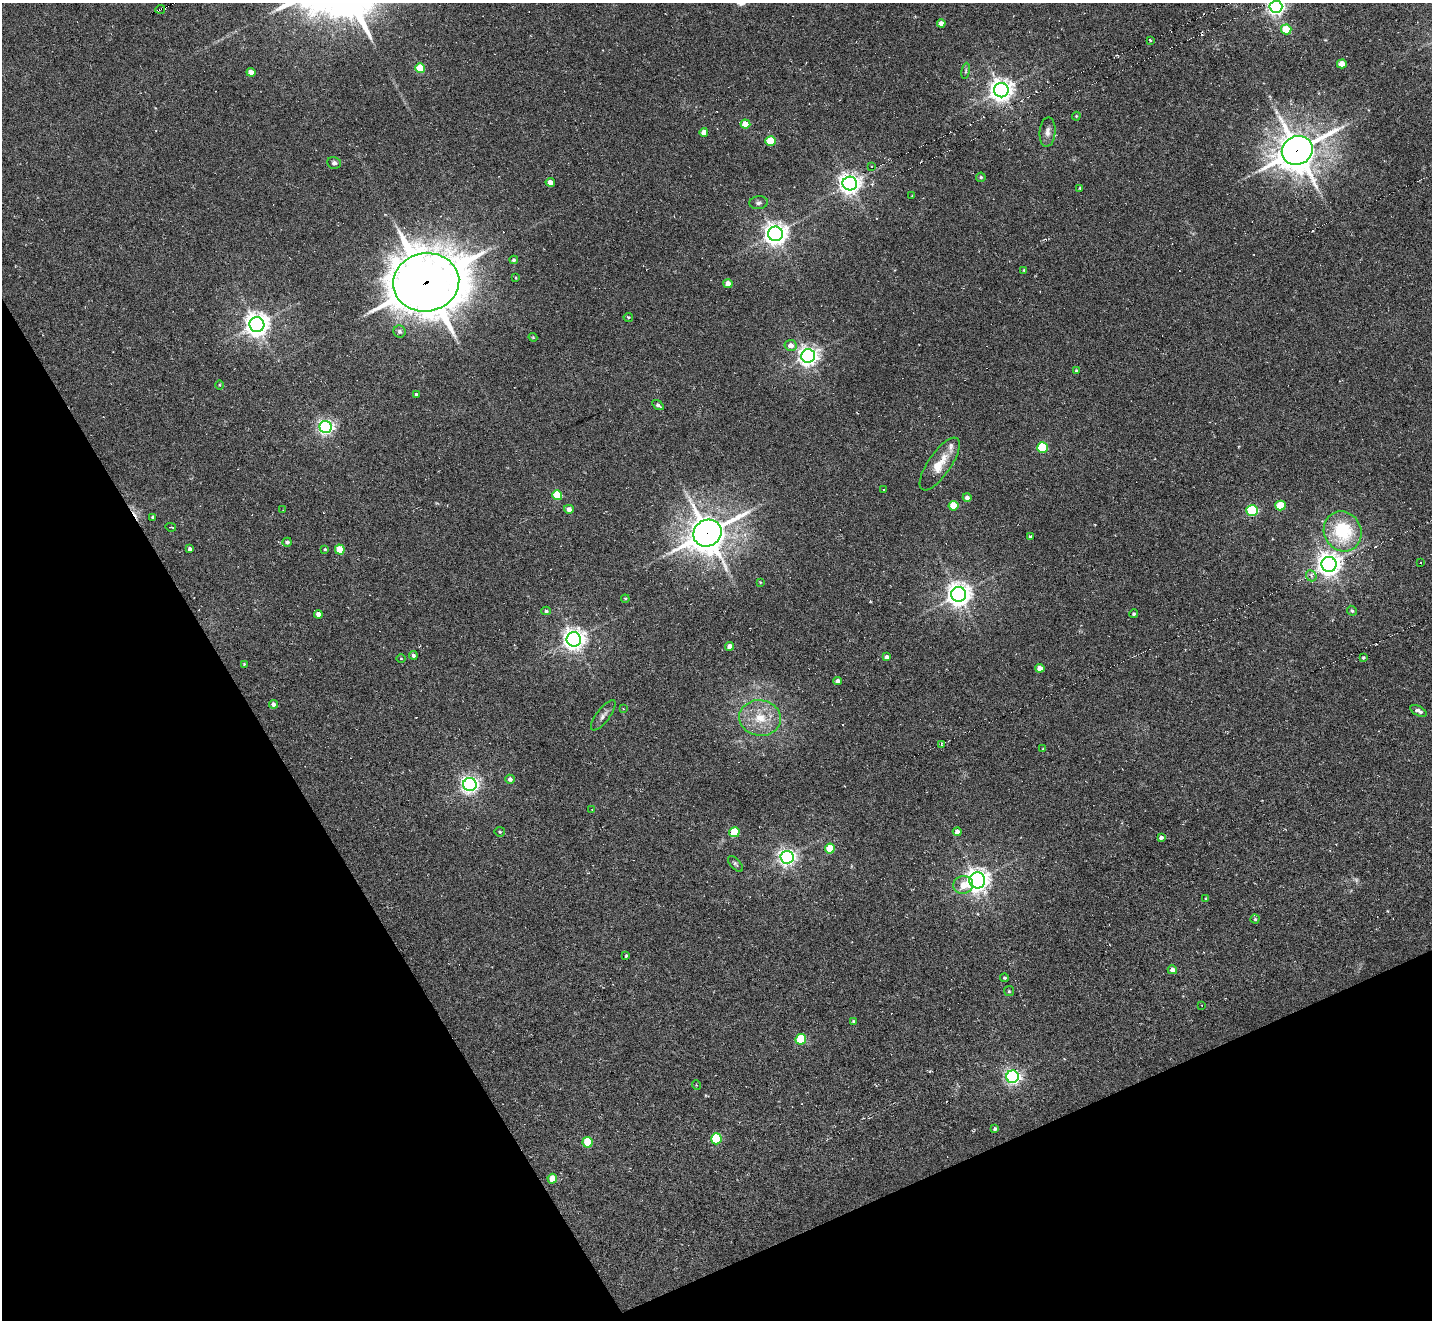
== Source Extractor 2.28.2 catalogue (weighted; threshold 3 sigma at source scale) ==
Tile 14 of 4 x 4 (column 2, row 4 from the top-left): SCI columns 1459-2888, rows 296-1613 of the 5747 x 5738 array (HDU 1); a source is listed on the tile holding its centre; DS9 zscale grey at full resolution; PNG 1434 x 1322 px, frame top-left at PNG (2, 3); each listed source drawn as its Kron ellipse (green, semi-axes under 4 px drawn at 4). Shown black and unused: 25% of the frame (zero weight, under 6 of 11 exposures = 2% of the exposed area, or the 3 px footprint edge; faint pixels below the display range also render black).
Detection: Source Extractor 2.28.2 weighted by HDU 2 'WHT'; one run over the whole footprint, this tile lists its part. Background -0.42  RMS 0.008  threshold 0.0326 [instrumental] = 3 sigma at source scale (4.09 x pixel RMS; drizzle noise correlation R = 1.36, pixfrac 0.8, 0.05/0.05 arcsec/px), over >= 5 px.
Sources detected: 136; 1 too faint to see at this stretch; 21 cosmic-ray / hot-pixel residue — neither listed nor drawn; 1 inside a brighter listed object's ellipse — not listed separately; the other 113 listed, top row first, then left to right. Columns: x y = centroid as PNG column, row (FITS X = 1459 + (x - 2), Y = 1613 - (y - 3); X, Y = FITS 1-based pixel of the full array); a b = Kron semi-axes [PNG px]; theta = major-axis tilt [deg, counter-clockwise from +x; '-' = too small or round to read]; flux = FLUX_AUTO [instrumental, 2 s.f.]
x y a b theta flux
1276 7 6 6 - 300
160 9 5 2 - 10
941 23 4 4 - 5.3
1286 29 5 5 - 20
1150 40 4 2 - 1.3
1342 64 5 4 - 13
420 68 5 4 - 26
966 71 8 4 82 1.4
251 72 4 4 - 7.6
1001 90 7 7 - 620
1076 116 4 4 - 0.76
745 124 5 4 - 15
704 132 4 4 - 7.8
1048 132 15 8 85 4.5
771 141 5 5 - 19
1297 150 16 14 29 1600
334 163 7 6 - 2.2
871 166 2 2 - 0.53
981 177 5 4 - 1.3
550 182 4 4 - 5.3
850 183 7 7 - 510
1080 188 3 3 - 0.9
912 196 2 2 - 0.47
759 203 9 6 6 2.1
775 234 7 7 - 620
514 260 4 4 - 1.4
1024 270 3 3 - 0.58
516 278 4 2 - 0.5
426 282 33 29 10 3100
728 284 4 4 - 8.7
628 317 4 4 - 0.98
257 325 7 7 - 700
400 332 6 6 - 2.3
533 337 4 4 - 0.77
790 345 6 5 - 5.6
808 356 7 6 - 430
1076 371 4 4 - 1
219 385 4 3 - 0.63
416 394 4 3 - 1.2
658 405 6 4 -34 1.9
326 427 6 6 - 240
1042 448 5 5 - 46
940 464 31 11 55 14
883 489 3 3 - 1
557 495 5 5 - 31
967 497 4 4 - 3.4
1280 505 5 5 - 29
953 506 5 4 - 24
569 509 5 4 - 4.1
283 510 2 2 - 0.41
1252 511 6 5 - 63
153 517 4 3 - 1.1
171 527 5 2 - 0.88
1343 531 20 18 -63 47
707 533 14 13 - 1600
1030 536 3 3 - 0.99
287 542 4 4 - 2.1
190 549 4 3 - 2
325 549 4 3 - 0.89
340 549 5 5 - 22
1420 562 2 2 - 0.66
1329 564 7 7 - 690
1311 576 6 5 - 2
760 582 4 3 - 0.62
959 594 7 7 - 670
625 599 4 4 - 0.79
546 611 5 4 - 1.5
1352 611 5 4 - 1.5
318 614 4 4 - 4.8
1134 614 4 4 - 1.3
574 639 7 7 - 550
730 646 4 4 - 4.8
413 655 4 4 - 2
886 657 4 4 - 2.4
1363 658 4 4 - 1
401 659 5 3 - 0.69
244 664 3 3 - 0.74
1040 668 4 4 - 7.6
837 681 4 4 - 3.2
273 704 4 4 - 2.9
623 709 4 3 - 0.71
1418 711 9 4 -28 3.2
603 715 18 6 53 3.9
760 718 21 17 -9 21
941 744 3 2 - 1.5
1043 749 4 2 - 0.47
510 779 4 4 - 3
470 785 6 6 - 300
592 810 3 2 - 0.57
500 832 5 4 - 1.1
734 832 5 5 - 26
957 832 4 4 - 4.3
1161 837 4 3 - 2.3
830 849 5 5 - 22
787 857 6 6 - 310
735 864 10 5 -48 1.6
977 880 8 8 - 540
963 885 10 9 - 10
1206 899 4 2 - 0.55
1255 919 4 4 - 0.99
626 956 3 3 - 0.83
1172 970 5 4 - 3.2
1004 978 4 4 - 1.1
1009 991 5 5 - 1
1202 1005 4 2 - 0.49
854 1021 4 4 - 1.2
801 1039 5 5 - 33
1012 1077 6 6 - 240
696 1085 5 3 - 0.66
995 1129 4 3 - 1.5
716 1139 5 5 - 46
588 1142 5 5 - 32
552 1179 5 4 - 10
Overlapping masked pixels (flux is a lower limit): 4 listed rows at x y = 160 9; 1297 150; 426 282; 707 533
Isophote crosses this tile's border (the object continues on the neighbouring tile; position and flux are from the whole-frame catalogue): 1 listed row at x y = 1276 7